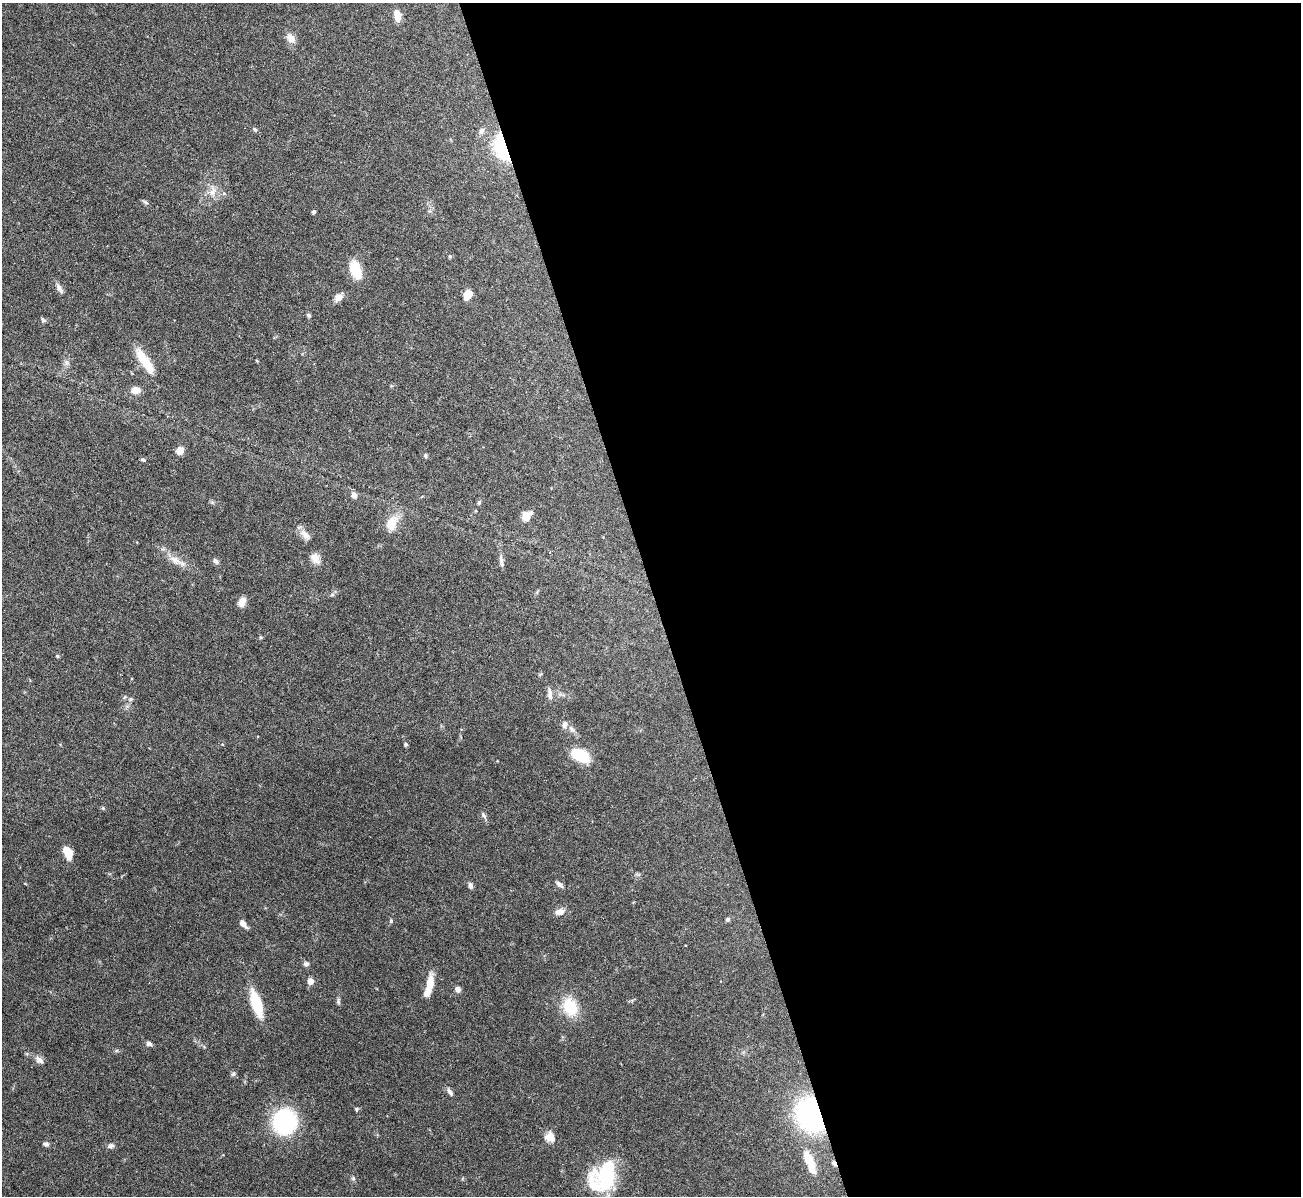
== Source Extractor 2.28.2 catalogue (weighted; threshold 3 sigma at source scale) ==
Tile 8 of 4 x 4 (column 4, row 2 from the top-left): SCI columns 3899-5197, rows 2531-3724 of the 5198 x 5182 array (HDU 1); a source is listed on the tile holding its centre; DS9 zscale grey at full resolution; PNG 1303 x 1198 px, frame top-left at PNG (2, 3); no overlay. Shown black and unused: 50% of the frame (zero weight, under 3 of 6 exposures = <1% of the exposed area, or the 3 px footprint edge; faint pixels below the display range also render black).
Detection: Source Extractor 2.28.2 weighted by HDU 2 'WHT'; one run over the whole footprint, this tile lists its part. Background 0.0886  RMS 0.0033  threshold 0.0136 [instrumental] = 3 sigma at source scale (4.09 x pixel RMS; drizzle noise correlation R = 1.36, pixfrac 0.8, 0.05/0.05 arcsec/px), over >= 5 px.
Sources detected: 71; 1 inside a brighter listed object's ellipse — not listed separately; the other 70 listed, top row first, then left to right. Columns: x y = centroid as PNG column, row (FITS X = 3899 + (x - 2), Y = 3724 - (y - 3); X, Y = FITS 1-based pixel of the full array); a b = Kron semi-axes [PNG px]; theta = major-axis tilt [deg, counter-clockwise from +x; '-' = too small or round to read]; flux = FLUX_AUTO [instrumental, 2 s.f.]
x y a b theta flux
397 15 14 8 -76 2.7
291 38 11 9 -48 2.5
255 129 7 5 -48 0.52
482 131 9 7 63 1.1
502 147 26 13 -72 24
212 190 16 7 83 2.5
145 202 8 4 -35 0.56
313 212 5 4 - 0.5
450 256 5 4 - 0.35
356 270 21 11 -72 7.4
58 287 12 7 -66 1.4
468 294 11 7 55 4.2
338 297 9 8 - 2.2
308 315 6 5 - 0.58
43 320 7 4 -61 0.52
145 361 31 9 -56 9
257 361 5 3 - 0.23
67 363 9 6 -84 0.98
136 390 10 8 1 2.8
180 450 7 6 - 3.4
426 455 5 5 - 0.48
143 460 6 3 -13 0.48
354 495 7 6 - 1.4
479 502 6 5 - 0.55
527 516 13 9 53 2.6
392 523 22 14 63 5.3
305 535 20 8 -49 2.3
315 558 14 10 -61 2.8
501 559 16 5 -80 1.3
175 560 20 9 -30 3.5
215 561 8 6 -45 0.91
332 595 6 4 18 0.52
242 602 11 8 61 2.1
57 656 5 4 - 0.38
550 694 16 6 -85 1.6
130 699 7 5 21 0.64
565 725 10 7 74 1.5
572 729 12 6 -51 1.4
406 744 4 4 - 0.64
580 755 18 11 -26 11
103 808 5 5 - 0.37
483 815 9 5 -54 0.81
67 852 13 7 -67 5.4
559 884 11 5 -42 0.99
470 885 8 5 -77 0.97
560 912 14 8 15 1.9
727 919 6 5 - 0.62
391 921 5 5 - 0.41
243 924 11 6 -47 1.7
306 964 7 6 - 0.82
310 981 5 5 - 3.3
429 985 25 7 76 5.4
458 989 7 6 - 1.3
338 1001 10 4 -83 0.6
256 1004 20 8 -72 17
570 1007 24 18 -63 8.9
149 1044 7 5 -7 0.94
39 1060 13 8 -38 1.5
233 1074 7 6 - 0.68
450 1092 11 5 -54 1.1
356 1109 5 4 - 0.42
811 1115 22 17 -68 81
284 1122 25 23 72 30
550 1137 12 11 - 2.8
46 1144 7 6 - 0.84
111 1146 9 6 13 0.94
810 1162 38 11 -68 7.8
834 1163 7 4 -57 0.85
606 1175 32 27 67 20
353 1178 6 5 - 0.53
Overlapping masked pixels (flux is a lower limit): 3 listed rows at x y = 502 147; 811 1115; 834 1163